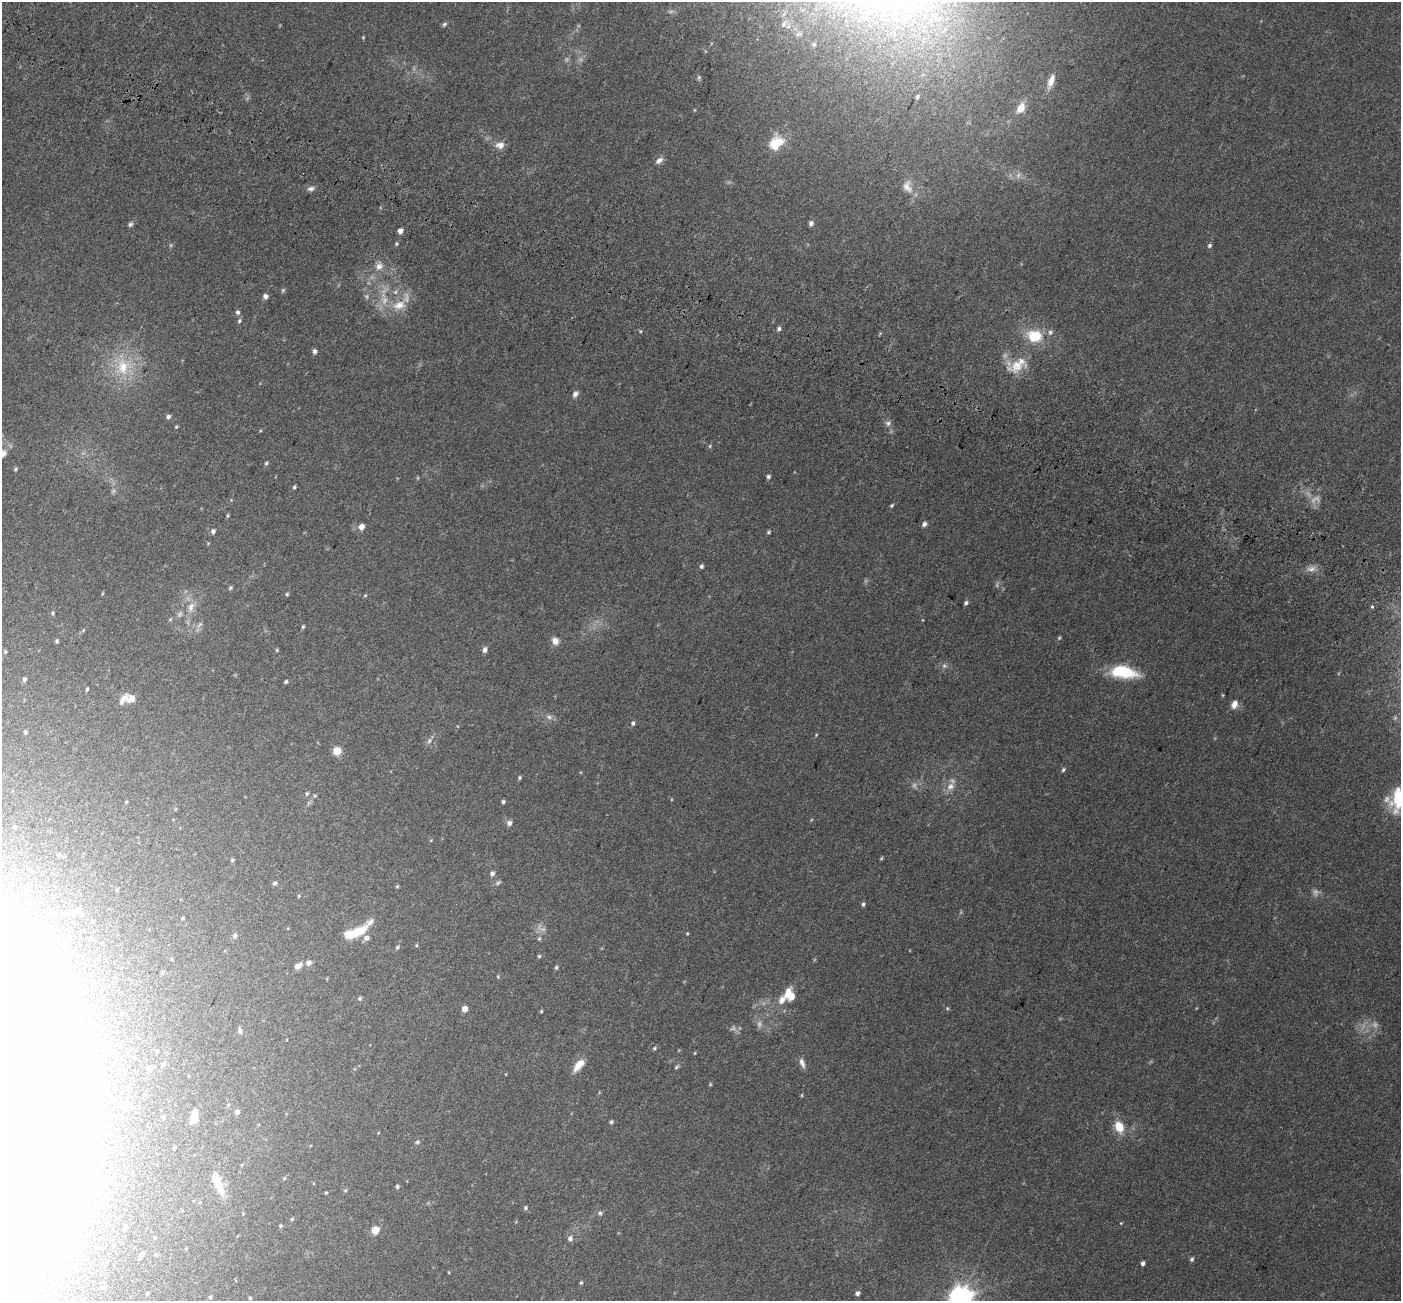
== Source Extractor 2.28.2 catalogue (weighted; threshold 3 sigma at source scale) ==
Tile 11 of 4 x 4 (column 3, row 3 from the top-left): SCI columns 2897-4295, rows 1690-2988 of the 5785 x 5911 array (HDU 1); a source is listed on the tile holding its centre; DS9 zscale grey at full resolution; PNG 1403 x 1303 px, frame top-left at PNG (2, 2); no overlay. Shown black and unused: <1% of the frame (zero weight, under 3 of 5 exposures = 6% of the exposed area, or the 3 px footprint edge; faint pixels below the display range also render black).
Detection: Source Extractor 2.28.2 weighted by HDU 2 'WHT'; one run over the whole footprint, this tile lists its part. Background 0.0315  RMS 0.0028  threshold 0.0128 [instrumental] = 3 sigma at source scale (4.5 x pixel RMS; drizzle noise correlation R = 1.50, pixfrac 1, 0.0396/0.0396 arcsec/px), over >= 5 px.
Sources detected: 206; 23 too faint to see at this stretch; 11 inside a brighter object's white glare — not listed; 8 inside a brighter listed object's ellipse — not listed separately; the other 164 listed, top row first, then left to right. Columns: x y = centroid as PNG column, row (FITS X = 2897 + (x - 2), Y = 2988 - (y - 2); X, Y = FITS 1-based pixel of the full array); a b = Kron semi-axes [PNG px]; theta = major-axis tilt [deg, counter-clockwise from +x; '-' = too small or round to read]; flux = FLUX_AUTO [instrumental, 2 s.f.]
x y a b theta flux
937 18 30 15 -21 13
444 24 7 4 45 0.51
784 24 9 7 62 1.1
799 34 10 7 12 1.2
363 37 5 4 - 0.27
814 44 7 7 - 0.79
1051 81 15 6 71 2.6
917 97 7 5 59 0.59
1021 108 12 8 55 3.5
776 143 21 15 49 7
500 145 13 9 -1 1.9
659 160 11 6 38 1.3
907 187 19 12 -71 2.8
311 189 9 6 12 0.92
811 223 6 5 - 0.92
130 224 8 6 63 0.66
400 231 5 5 - 1.3
396 244 5 3 - 0.36
1209 245 5 4 - 0.56
379 266 12 10 52 2.1
283 290 6 5 - 0.41
395 292 8 5 72 0.78
265 296 5 5 - 1.2
399 305 22 12 12 5.1
238 312 6 5 - 0.72
239 321 6 5 - 0.51
779 329 5 5 - 0.65
640 331 5 5 - 0.32
1034 336 22 17 -14 8
315 351 5 4 - 1.1
1016 366 27 17 22 6.3
123 367 28 22 55 13
575 394 9 6 62 1
168 417 5 5 - 0.84
888 423 8 7 - 0.95
176 427 4 3 - 0.31
710 446 5 5 - 0.35
3 453 14 11 -67 2
266 463 5 4 - 0.38
16 469 5 4 - 0.38
768 477 5 5 - 0.6
294 487 4 3 - 0.46
892 505 5 4 - 0.38
228 516 6 3 81 0.34
924 524 6 5 - 1
361 527 6 6 - 1.9
213 531 6 5 - 0.87
769 532 5 5 - 0.4
701 566 5 5 - 0.6
1311 569 13 6 0 1.6
230 588 6 5 - 0.49
102 594 7 3 71 0.26
287 594 4 4 - 0.35
365 595 5 4 - 0.3
966 603 5 4 - 0.62
1372 606 3 3 - 0.88
191 607 17 9 66 2.7
53 613 6 5 - 0.46
170 619 6 4 45 0.36
200 625 11 6 50 1.1
303 627 5 4 - 0.36
83 630 7 4 47 0.38
1059 638 5 4 - 0.34
57 641 5 4 - 0.47
555 641 9 8 - 1.9
277 650 4 4 - 0.32
485 650 6 5 - 1.1
5 652 4 4 - 0.37
1123 672 32 14 -8 12
24 679 6 5 - 0.64
286 682 4 4 - 0.47
87 689 5 3 - 0.37
131 699 13 10 31 1.9
1234 704 11 8 67 1.9
549 717 10 6 -16 1
633 723 6 5 - 0.68
25 732 4 4 - 0.54
816 735 5 3 - 0.23
337 751 5 5 - 5.7
1063 770 6 4 58 0.48
520 778 4 4 - 0.41
950 786 13 10 55 2.3
307 793 6 5 - 0.48
315 796 5 4 - 0.35
1398 799 25 14 80 13
126 802 5 4 - 0.27
503 802 4 4 - 0.56
509 823 6 6 - 1.1
15 827 4 4 - 0.44
431 840 5 3 - 0.21
59 855 6 6 - 0.76
232 860 5 5 - 0.43
492 874 6 5 - 0.96
275 883 5 4 - 0.68
498 883 10 5 34 0.57
397 886 5 4 - 0.3
117 890 5 4 - 0.3
299 896 4 4 - 0.28
14 899 6 6 - 1.2
863 904 5 4 - 0.5
73 912 21 6 16 1.8
182 918 4 3 - 0.29
92 921 5 4 - 0.29
359 931 20 11 21 5.5
687 933 4 3 - 0.25
235 936 7 6 - 0.8
539 939 7 5 74 0.5
416 945 5 3 - 0.25
397 947 6 5 - 0.49
539 956 4 4 - 0.35
308 963 7 6 - 1.2
298 966 11 6 31 1.5
556 967 4 4 - 0.44
162 972 5 4 - 0.47
498 977 5 4 - 0.28
360 998 5 5 - 0.48
782 1000 18 10 59 3.1
947 1008 5 5 - 0.37
464 1009 5 4 - 2.5
541 1011 4 3 - 0.33
240 1031 8 5 -85 0.71
654 1048 6 5 - 0.41
157 1051 4 4 - 0.31
802 1063 14 6 -70 1.3
163 1064 5 5 - 0.61
579 1065 15 7 50 3.7
677 1067 8 4 45 0.48
150 1069 6 6 - 1.1
710 1084 5 4 - 0.3
228 1105 6 4 47 0.33
237 1112 5 4 - 1.3
163 1117 5 4 - 0.48
194 1118 13 6 79 3.4
611 1122 4 4 - 0.56
1119 1127 11 8 -66 5.5
378 1133 4 3 - 0.21
417 1142 7 5 16 0.44
174 1148 3 3 - 0.28
284 1178 5 4 - 0.34
219 1185 25 10 -73 5.2
397 1187 5 4 - 0.53
345 1190 6 4 1 0.32
326 1193 4 3 - 0.27
525 1208 5 5 - 0.5
600 1213 6 5 - 0.65
243 1214 4 4 - 0.23
292 1219 5 4 - 0.36
1121 1223 4 3 - 0.23
280 1226 5 4 - 0.38
125 1229 4 4 - 0.5
375 1230 7 6 - 3.5
570 1238 7 6 - 0.94
113 1246 4 3 - 0.26
142 1254 6 4 58 1.2
156 1255 5 4 - 0.3
1192 1259 6 5 - 0.58
1143 1263 5 4 - 0.77
581 1283 5 3 - 0.34
104 1287 5 4 - 0.38
147 1293 4 3 - 0.36
857 1293 4 4 - 1
210 1297 5 4 - 0.48
250 1298 4 3 - 0.38
961 1298 8 8 - 260
Isophote crosses this tile's border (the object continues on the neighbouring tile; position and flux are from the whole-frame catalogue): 4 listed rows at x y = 937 18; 3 453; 1398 799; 961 1298